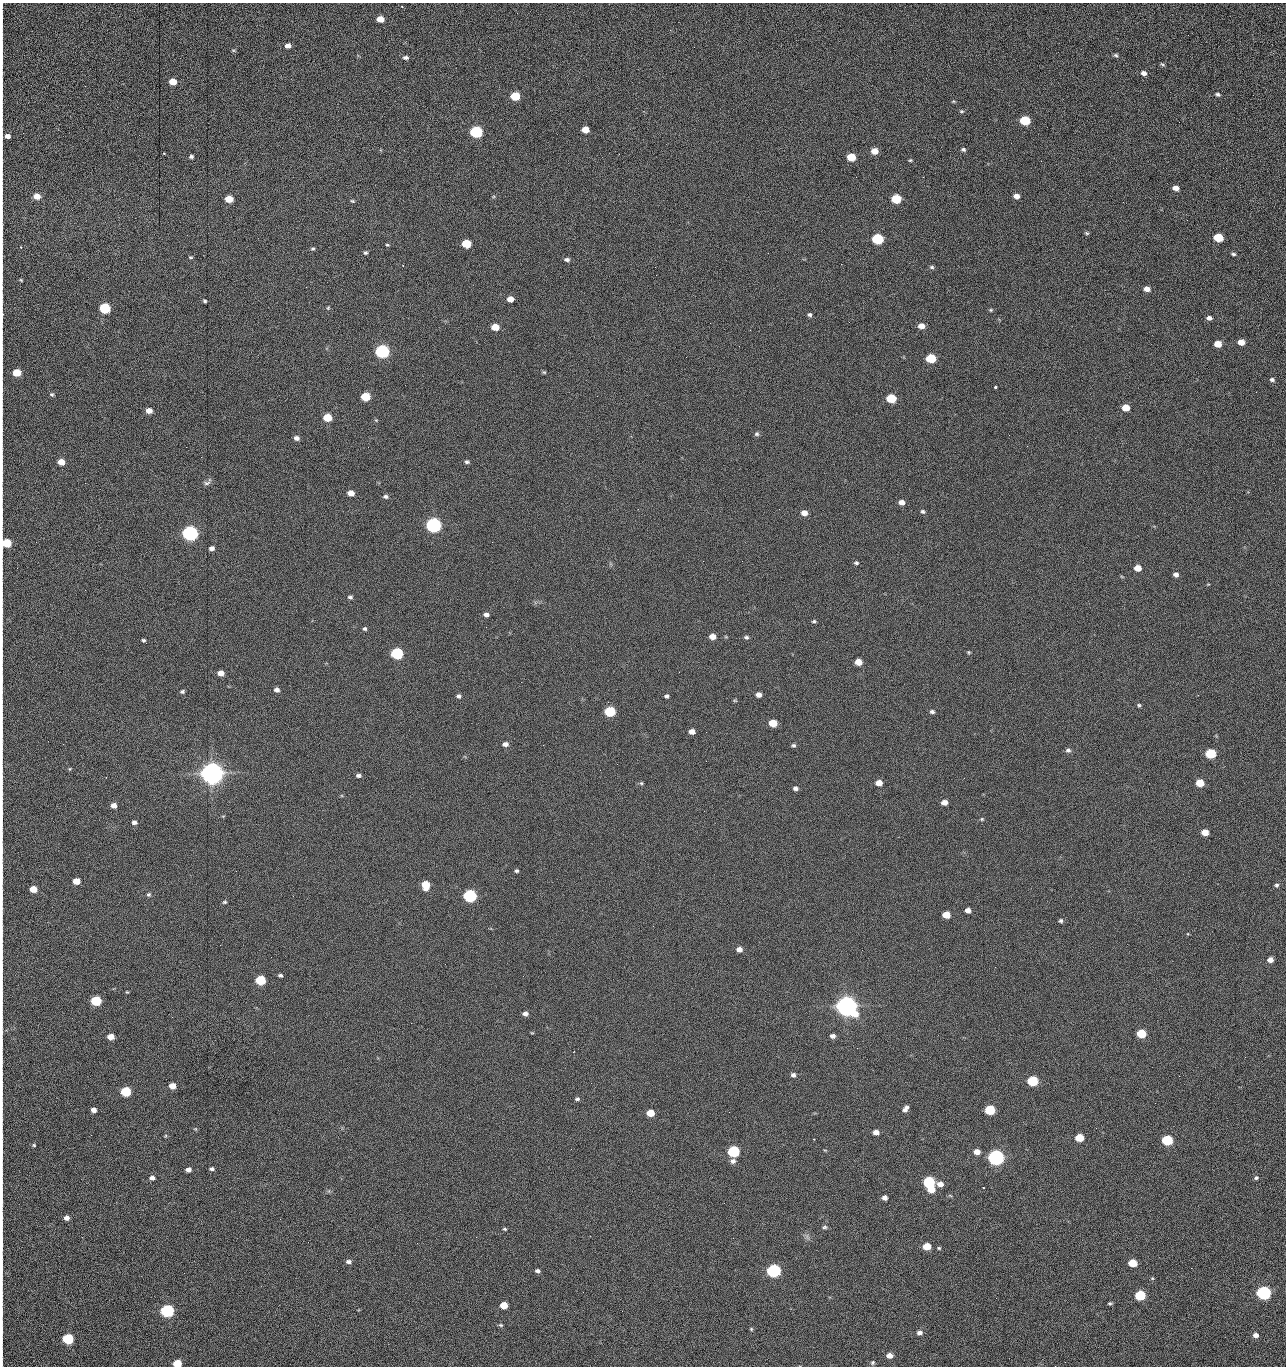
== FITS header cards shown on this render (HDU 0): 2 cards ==
NAXIS1  =                 1284 /fastest changing axis
NAXIS2  =                 1364 /next to fastest changing axis

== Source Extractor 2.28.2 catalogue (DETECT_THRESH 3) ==
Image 1284 x 1364 px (HDU 0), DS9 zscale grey, 1 PNG px = 1 image px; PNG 1288 x 1368 px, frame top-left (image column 1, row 1364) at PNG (2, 3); no overlay
Background 145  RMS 15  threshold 44.6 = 3 sigma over >= 5 px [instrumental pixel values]
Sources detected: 262; all 262 listed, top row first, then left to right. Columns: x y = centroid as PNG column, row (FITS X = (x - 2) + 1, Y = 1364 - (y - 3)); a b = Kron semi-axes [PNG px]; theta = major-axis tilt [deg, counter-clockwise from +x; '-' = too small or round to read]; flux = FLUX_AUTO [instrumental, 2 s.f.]
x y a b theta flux
402 7 3 3 - 8.4e+02
2 18 11 2 90 1.7e+03
380 19 6 5 - 1.2e+04
1188 35 2 2 - 7.0e+02
288 46 6 5 - 5.1e+03
233 50 7 3 -19 1.2e+03
1116 55 6 5 - 1.8e+03
406 58 7 5 -1 2.7e+03
2 62 21 2 90 4.3e+03
1162 64 7 3 -35 1.3e+03
1144 73 6 5 - 4.2e+03
173 82 6 5 - 1.4e+04
1218 94 5 4 - 2.1e+03
2 95 16 2 90 3.2e+03
515 96 6 5 - 4.1e+04
953 101 5 4 - 1.1e+03
961 111 6 4 0 1.4e+03
1025 120 6 5 - 6.0e+04
1179 122 2 2 - 6.3e+02
585 130 6 5 - 1.4e+04
476 132 7 6 - 1.6e+05
7 136 7 6 - 5.2e+03
963 150 6 4 -16 2.0e+03
874 151 6 5 - 1.2e+04
164 153 3 3 - 1.2e+03
191 156 4 3 - 2.1e+03
851 157 6 5 - 2.7e+04
910 160 5 3 - 1.2e+03
2 161 9 2 90 1.5e+03
1041 161 2 2 - 1.2e+03
856 177 2 2 - 1.6e+03
923 177 2 2 - 1.2e+04
1176 188 6 5 - 6.3e+03
2 189 8 2 90 1.3e+03
37 196 6 5 - 1.1e+04
1016 196 6 5 - 5.7e+03
229 199 6 5 - 2.0e+04
896 199 6 5 - 5.1e+04
352 201 6 4 -26 1.3e+03
1123 202 2 2 - 5.2e+02
2 226 15 2 90 2.8e+03
1087 233 6 4 -27 1.5e+03
1218 238 6 5 - 4.2e+04
878 239 6 5 - 1.0e+05
466 244 6 5 - 4.0e+04
387 245 4 3 - 1.1e+03
2 247 10 2 90 1.7e+03
21 247 3 3 - 6.1e+02
313 249 5 4 - 1.6e+03
365 253 5 4 - 1.6e+03
1233 254 5 4 - 1.8e+03
191 257 5 4 - 1.3e+03
567 260 6 4 -9 2.8e+03
841 264 2 2 - 1.8e+04
932 267 6 4 -4 1.9e+03
656 275 3 2 - 9.0e+02
21 280 4 2 - 9.6e+02
306 287 2 2 - 5.2e+02
1147 289 6 5 - 7.2e+03
510 299 5 5 - 9.0e+03
205 301 4 3 - 1.6e+03
105 308 6 5 - 9.9e+04
328 308 5 4 - 1.1e+03
991 310 6 4 21 1.4e+03
2 314 6 3 83 1.1e+03
810 315 5 5 - 2.2e+03
1209 318 5 4 - 3.6e+03
2 319 9 2 90 1.5e+03
710 323 2 2 - 2.2e+03
921 326 6 5 - 7.8e+03
495 327 6 5 - 1.6e+04
1241 342 6 5 - 1.0e+04
1218 344 6 5 - 1.6e+04
382 351 7 6 - 3.0e+05
931 358 6 5 - 5.7e+04
544 372 6 4 -41 1.2e+03
17 373 6 5 - 2.5e+04
1272 380 6 5 - 2.5e+03
995 387 3 3 - 3.1e+03
2 390 9 2 90 1.6e+03
1256 392 2 2 - 1.2e+03
52 394 6 5 - 1.7e+03
365 397 6 5 - 3.6e+04
891 398 6 5 - 5.9e+04
1126 408 6 5 - 1.8e+04
149 411 5 5 - 8.5e+03
327 418 6 5 - 2.8e+04
376 420 4 4 - 1.0e+03
757 434 6 6 - 2.1e+03
1009 435 2 2 - 2.2e+03
296 438 6 5 - 3.9e+03
186 447 2 2 - 2.0e+03
61 462 5 5 - 1.2e+04
467 462 6 5 - 2.2e+03
2 479 9 2 90 1.5e+03
85 483 2 2 - 5.7e+02
207 483 10 6 17 3.0e+03
351 493 6 5 - 9.6e+03
385 496 6 5 - 2.5e+03
901 502 6 5 - 6.0e+03
923 511 6 5 - 2.0e+03
804 513 6 5 - 8.3e+03
2 520 12 2 90 1.9e+03
433 525 7 6 - 5.0e+05
190 533 7 6 - 5.4e+05
492 542 2 2 - 1.8e+03
7 543 6 5 - 4.2e+04
211 548 5 4 - 3.8e+03
742 561 2 2 - 4.4e+02
856 563 6 5 - 1.9e+03
1138 568 6 5 - 1.3e+04
1176 574 5 5 - 3.9e+03
1122 577 6 3 -20 1.0e+03
350 597 5 4 - 2.2e+03
2 611 9 2 90 1.7e+03
486 615 6 5 - 4.1e+03
814 621 6 4 14 1.5e+03
365 629 5 4 - 1.8e+03
712 636 5 5 - 9.9e+03
726 637 5 3 - 9.3e+02
746 637 6 5 - 2.1e+03
143 640 4 3 - 1.6e+03
969 652 5 4 - 1.2e+03
397 653 6 6 - 1.6e+05
2 654 14 2 90 2.3e+03
858 662 5 5 - 1.4e+04
679 672 3 2 - 1.2e+03
221 673 5 5 - 7.2e+03
2 679 12 2 90 1.8e+03
277 690 5 5 - 4.0e+03
182 691 5 4 - 1.8e+03
758 695 5 5 - 5.9e+03
459 696 6 5 - 2.5e+03
666 696 5 4 - 2.2e+03
735 700 6 4 -1 1.1e+03
1139 705 4 4 - 1.5e+03
610 711 6 5 - 7.7e+04
932 712 6 4 -6 2.5e+03
773 723 6 5 - 2.7e+04
692 731 5 4 - 7.4e+03
2 733 17 2 90 2.8e+03
505 744 6 5 - 4.2e+03
543 745 2 2 - 2.2e+03
793 745 6 4 2 1.9e+03
1068 750 7 6 - 2.7e+03
1211 753 6 5 - 7.6e+04
706 761 2 2 - 1.4e+03
617 764 2 2 - 2.0e+03
70 769 5 3 - 9.9e+02
212 773 8 7 - 1.9e+06
358 775 6 4 -3 2.5e+03
641 783 5 5 - 1.4e+03
879 783 5 5 - 1.0e+04
1200 783 6 5 - 2.4e+04
795 788 6 5 - 3.1e+03
944 802 5 4 - 7.7e+03
114 806 5 5 - 6.5e+03
2 814 13 2 90 2.2e+03
982 819 5 4 - 1.3e+03
134 822 5 4 - 3.5e+03
1205 832 5 5 - 1.5e+04
2 851 10 2 90 1.6e+03
517 871 4 4 - 1.7e+03
76 881 5 5 - 1.2e+04
425 885 7 6 - 2.7e+04
1276 885 5 5 - 1.9e+03
33 889 6 5 - 1.6e+04
149 894 6 5 - 1.8e+03
470 896 6 6 - 2.4e+05
2 898 9 2 90 1.4e+03
225 902 5 5 - 1.5e+03
968 910 5 4 - 5.7e+03
946 915 6 5 - 1.9e+04
1061 921 5 5 - 2.1e+03
739 949 6 5 - 6.0e+03
1270 960 5 5 - 7.2e+03
2 968 10 2 90 1.7e+03
280 975 4 3 - 1.8e+03
523 976 2 2 - 1.4e+03
260 980 6 5 - 6.0e+04
127 992 3 3 - 9.2e+02
96 1001 6 5 - 7.5e+04
846 1006 8 7 - 1.6e+06
525 1013 5 4 - 4.4e+03
411 1023 2 2 - 3.6e+03
532 1033 5 3 - 8.3e+02
1141 1034 6 5 - 4.8e+04
833 1036 5 5 - 3.7e+03
111 1037 5 5 - 1.0e+04
857 1048 2 2 - 9.4e+02
1245 1057 3 2 - 1.3e+03
793 1075 6 5 - 3.3e+03
1179 1076 2 2 - 1.7e+03
1032 1081 6 5 - 8.8e+04
172 1086 5 5 - 1.2e+04
126 1091 6 5 - 6.4e+04
577 1099 6 5 - 2.0e+03
1155 1103 2 2 - 5.1e+02
905 1109 8 5 54 4.7e+03
94 1110 5 4 - 5.1e+03
990 1110 6 5 - 7.2e+04
729 1112 2 2 - 6.7e+02
650 1113 6 5 - 2.0e+04
1096 1128 2 2 - 4.4e+02
195 1129 5 4 - 1.1e+03
876 1132 5 4 - 6.9e+03
91 1135 2 2 - 1.6e+03
165 1136 5 3 - 9.8e+02
1079 1138 6 5 - 3.1e+04
814 1139 2 2 - 7.8e+02
1167 1140 6 5 - 9.8e+04
2 1143 17 2 90 3.3e+03
34 1145 5 4 - 1.3e+03
571 1149 2 2 - 6.6e+02
733 1151 6 5 - 1.4e+05
977 1152 6 5 - 7.9e+03
996 1158 6 6 - 6.3e+05
733 1161 7 6 - 3.7e+03
212 1169 5 4 - 2.2e+03
188 1170 5 4 - 4.2e+03
152 1178 6 5 - 3.6e+03
1256 1178 5 5 - 1.8e+03
929 1182 6 5 - 1.5e+05
940 1184 7 5 -13 6.8e+03
931 1189 6 5 - 1.7e+04
884 1198 5 4 - 4.5e+03
2 1202 16 2 90 2.9e+03
66 1218 6 5 - 4.4e+03
280 1219 2 2 - 1.5e+03
825 1227 6 4 15 1.7e+03
505 1229 5 4 - 1.4e+03
476 1237 2 2 - 4.8e+03
2 1239 11 2 90 2.1e+03
308 1242 3 2 - 1.2e+03
417 1243 2 2 - 3.6e+03
927 1246 6 5 - 1.9e+04
939 1248 4 4 - 1.1e+03
348 1262 7 5 -2 2.9e+03
1132 1263 6 5 - 2.6e+04
2 1268 15 2 90 2.9e+03
537 1271 5 4 - 2.9e+03
774 1271 6 6 - 3.1e+05
1152 1278 5 4 - 1.2e+03
1263 1293 6 6 - 3.6e+05
1140 1295 6 5 - 7.8e+04
996 1298 2 2 - 1.9e+03
1110 1303 5 3 - 1.5e+03
504 1305 5 5 - 1.7e+04
167 1311 6 6 - 2.4e+05
622 1311 2 2 - 5.1e+02
2 1312 16 2 90 2.4e+03
501 1325 6 4 -20 1.6e+03
751 1329 5 4 - 1.1e+03
2 1332 10 2 90 1.7e+03
920 1332 6 5 - 4.0e+03
1255 1335 6 5 - 5.2e+03
68 1339 6 5 - 9.2e+04
889 1356 6 5 - 7.1e+03
2 1360 13 2 90 1.6e+03
873 1363 6 5 - 1.8e+03
177 1364 6 5 - 2.9e+04
1055 1366 2 2 - 1.4e+03
At the frame edge (FLAGS 8, measured only in part): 32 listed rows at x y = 2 18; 2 62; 2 95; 7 136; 2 161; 2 189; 2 226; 2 247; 2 314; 2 319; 17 373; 2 390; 2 479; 2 520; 7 543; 2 611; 2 654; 2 679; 2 733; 2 814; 2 851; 2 898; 2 968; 2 1143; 2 1202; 2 1239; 2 1268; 2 1312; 2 1332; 2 1360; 177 1364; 1055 1366

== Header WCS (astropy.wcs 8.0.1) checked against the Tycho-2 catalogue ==
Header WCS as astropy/WCSLIB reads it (CRVAL/CRPIX/CD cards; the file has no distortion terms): RA---TAN/DEC--TAN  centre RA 15:41:40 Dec +51:59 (235.42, +51.98 deg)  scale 1.26 arcsec/px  FOV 26.9' x 28.5'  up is +92 deg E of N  parity flipped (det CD > 0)
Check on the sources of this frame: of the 60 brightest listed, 11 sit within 2.0 arcsec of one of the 11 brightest Tycho-2 stars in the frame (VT <= 12.29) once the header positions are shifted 0.49 arcsec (0.35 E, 0.35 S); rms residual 1.16 arcsec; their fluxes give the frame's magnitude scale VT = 25.23 - 2.5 log10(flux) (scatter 0.19 mag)
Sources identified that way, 11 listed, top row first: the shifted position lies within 2.0 arcsec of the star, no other Tycho-2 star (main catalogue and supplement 1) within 4.0 arcsec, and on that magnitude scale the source's flux lands within +1.5 / -3 mag of the star's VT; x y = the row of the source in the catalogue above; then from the Tycho-2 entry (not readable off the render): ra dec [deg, ICRS J2000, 3 dp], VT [Tycho-2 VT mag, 2 dp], TYC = Tycho-2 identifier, HIP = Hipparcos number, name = IAU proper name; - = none
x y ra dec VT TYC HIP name
382 351 235.614 +52.064 11.61 3489-1132-1 - -
433 525 235.514 +52.049 11.19 3489-1407-1 - -
190 533 235.515 +52.133 11.12 3489-1380-1 - -
212 773 235.378 +52.130 9.31 3489-1322-1 76850 -
470 896 235.303 +52.042 11.52 3489-958-1 - -
846 1006 235.232 +51.912 9.59 3489-824-1 - -
996 1158 235.143 +51.862 10.97 3489-1016-1 - -
929 1182 235.131 +51.886 12.29 3489-908-1 - -
774 1271 235.084 +51.941 11.45 3489-1346-1 - -
1263 1293 235.062 +51.771 11.53 3489-1453-1 - -
167 1311 235.075 +52.152 11.74 3489-912-1 - -